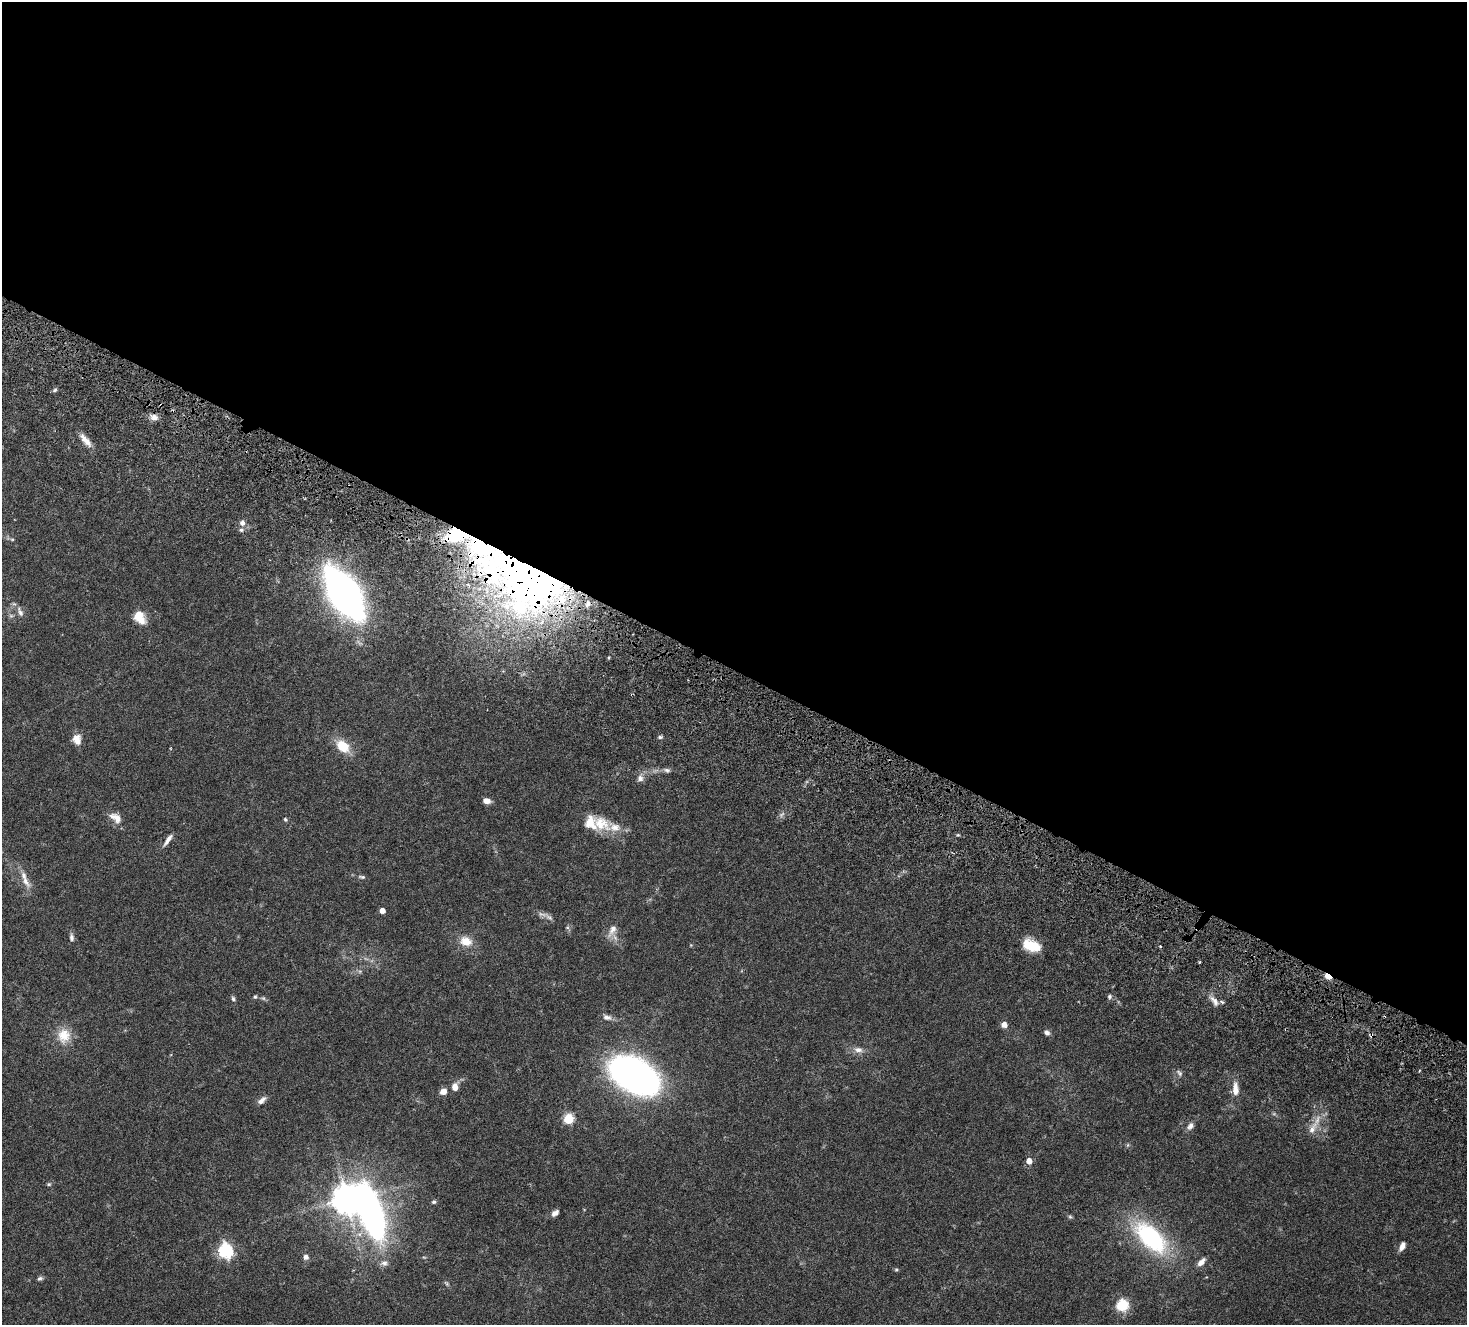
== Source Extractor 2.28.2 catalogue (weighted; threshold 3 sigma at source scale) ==
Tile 3 of 4 x 4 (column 3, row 1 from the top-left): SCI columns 3131-4595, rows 4459-5781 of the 6271 x 6331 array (HDU 1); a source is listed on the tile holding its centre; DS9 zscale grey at full resolution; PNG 1469 x 1327 px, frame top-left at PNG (2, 2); no overlay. Shown black and unused: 51% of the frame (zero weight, under 4 of 8 exposures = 12% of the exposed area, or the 3 px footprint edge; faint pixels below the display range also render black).
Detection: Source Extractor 2.28.2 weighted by HDU 2 'WHT'; one run over the whole footprint, this tile lists its part. Background 0.0478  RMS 0.0023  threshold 0.00922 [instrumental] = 3 sigma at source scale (4.09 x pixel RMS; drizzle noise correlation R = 1.36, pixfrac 0.8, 0.0396/0.0396 arcsec/px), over >= 5 px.
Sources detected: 84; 2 too faint to see at this stretch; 2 inside a brighter object's white glare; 2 cosmic-ray / hot-pixel residue — not listed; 8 inside a brighter listed object's ellipse — not listed separately; the other 70 listed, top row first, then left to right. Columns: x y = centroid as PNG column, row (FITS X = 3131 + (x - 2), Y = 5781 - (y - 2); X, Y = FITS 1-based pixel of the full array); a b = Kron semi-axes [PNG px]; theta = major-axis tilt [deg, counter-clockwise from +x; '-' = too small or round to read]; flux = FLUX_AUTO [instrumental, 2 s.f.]
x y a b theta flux
55 390 6 5 - 0.33
154 417 11 8 -12 1.1
84 438 16 8 -58 1.4
242 523 7 6 - 0.89
241 530 7 5 -2 0.41
12 539 5 5 - 0.25
529 579 112 55 -22 110
344 593 36 17 -57 130
20 612 16 7 -67 0.94
11 616 6 6 - 0.36
139 616 13 9 -59 3.9
660 737 6 4 9 0.33
77 739 12 9 -77 1.8
343 746 17 12 -42 4
667 770 10 6 -13 0.58
640 778 10 8 84 0.88
487 801 8 5 -9 1.2
116 818 19 11 -36 1.8
285 819 6 4 -58 0.25
601 823 24 19 -28 4.1
958 835 5 3 - 0.21
168 840 18 5 54 0.99
362 877 10 5 -7 0.42
25 881 23 8 -57 1.9
382 910 4 4 - 1.3
549 917 14 6 -35 0.81
612 930 20 10 68 1.7
72 937 11 6 -85 0.58
466 941 15 11 -16 2.5
691 945 4 4 - 0.17
1031 945 20 11 -20 4.3
1160 946 4 3 - 0.15
1328 976 6 4 -35 6.4
255 997 5 5 - 0.27
1109 997 6 6 - 0.38
263 998 6 5 - 0.31
233 999 7 5 -59 0.35
1214 1001 17 7 -54 1.1
607 1017 12 7 -13 0.85
1004 1025 6 6 - 1.1
1047 1032 7 6 - 0.6
1371 1035 6 5 - 0.37
64 1036 21 18 80 3.5
858 1050 14 8 -14 1.2
1179 1073 11 6 -49 0.54
634 1075 36 20 -33 130
455 1087 9 7 79 1.3
1235 1089 19 8 -88 1.9
443 1091 7 6 - 1.4
262 1100 13 6 39 0.83
569 1119 5 5 - 12
1190 1126 10 7 53 0.83
1312 1128 23 8 60 2.1
1128 1145 6 4 89 0.23
1029 1161 5 5 - 1.5
49 1184 6 4 -19 0.25
347 1200 9 8 - 290
434 1202 6 5 - 0.32
555 1213 10 6 36 0.75
1070 1217 6 5 - 0.27
1151 1238 48 23 -44 20
1402 1246 11 6 63 0.96
226 1251 7 6 - 35
306 1257 6 6 - 0.66
1201 1262 11 6 45 1.1
384 1263 11 8 9 0.84
896 1270 5 4 - 0.24
40 1278 7 5 20 0.39
446 1283 9 4 -45 0.31
1122 1305 6 6 - 19
Overlapping masked pixels (flux is a lower limit): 3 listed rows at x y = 529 579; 1328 976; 1371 1035